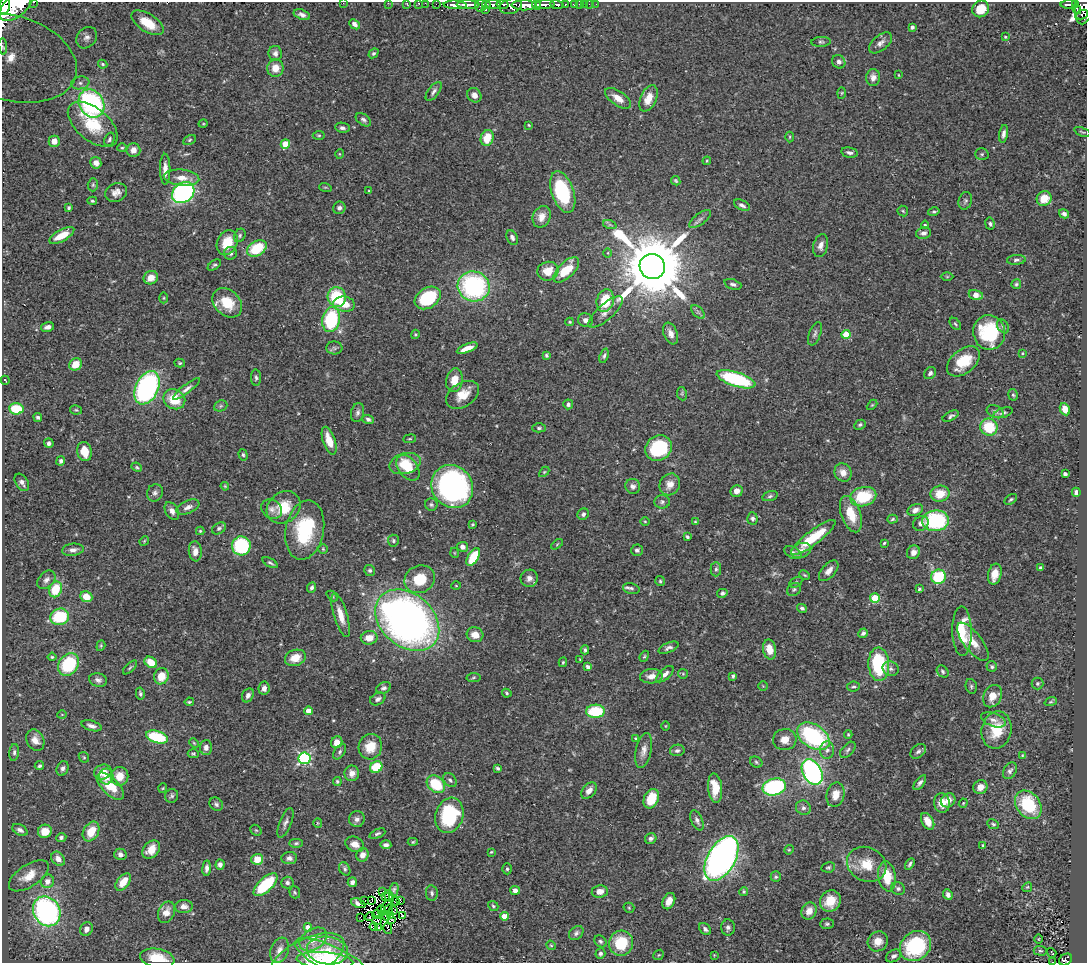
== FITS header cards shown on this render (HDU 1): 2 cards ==
NAXIS1  =                 1085
NAXIS2  =                  961

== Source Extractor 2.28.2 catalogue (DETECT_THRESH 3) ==
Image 1085 x 961 px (HDU 1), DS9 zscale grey, 1 PNG px = 1 image px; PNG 1089 x 965 px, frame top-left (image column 1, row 961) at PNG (2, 2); each listed source drawn as its Kron ellipse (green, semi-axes under 4 px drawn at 4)
Background 0.422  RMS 0.021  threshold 0.0622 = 3 sigma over >= 5 px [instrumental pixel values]
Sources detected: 477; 4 with non-positive FLUX_AUTO (blend fragments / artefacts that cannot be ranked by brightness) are neither listed nor drawn; the other 473 listed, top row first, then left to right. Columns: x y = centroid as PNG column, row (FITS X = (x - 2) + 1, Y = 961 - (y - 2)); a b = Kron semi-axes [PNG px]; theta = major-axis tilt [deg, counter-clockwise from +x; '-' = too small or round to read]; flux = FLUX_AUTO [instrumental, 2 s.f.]
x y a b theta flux
34 2 3 2 - 18
343 3 2 2 - 38
388 3 2 2 - 5.5
407 3 3 2 - 7
419 3 3 3 - 15
425 3 2 2 - 9.5
17 4 21 11 44 2400
436 4 2 2 - 9.2
493 4 8 4 3 260
503 4 6 3 -12 140
565 4 3 3 - 37
574 4 4 3 - 41
579 4 2 2 - 4.1
584 4 2 2 - 6.2
589 4 2 2 - 2.5
596 4 2 2 - 4.5
1069 4 8 3 0 120
455 5 12 4 -3 760
468 5 11 3 -1 540
481 5 6 5 - 120
486 5 4 3 - 66
524 5 12 5 -1 1100
537 5 5 3 - 280
545 5 10 4 4 590
557 5 7 4 -11 180
1076 5 3 3 - 71
4 6 8 5 77 20000
511 6 11 7 18 460
1084 6 18 9 79 350
485 9 3 3 - 82
981 9 9 8 - 26
1077 9 5 3 - 39
302 15 8 5 -19 5.6
1082 15 6 4 24 120
147 23 18 9 -33 41
355 24 6 4 -43 5.1
912 27 4 3 - 3.1
1005 37 4 3 - 1.5
87 38 11 9 49 7.4
821 42 10 5 3 2.9
880 43 14 7 40 7.5
3 46 8 4 -84 13
275 53 7 6 - 5.3
374 53 5 4 - 2.3
10 58 69 42 -16 280
839 62 7 6 - 5.8
103 64 5 3 - 1.8
275 68 9 8 - 16
898 75 4 2 - 0.96
873 78 8 7 - 8.4
80 83 9 6 8 6.2
434 91 11 5 54 4.8
842 93 5 3 - 1.4
474 95 7 6 - 8.6
618 98 15 7 -35 15
648 98 14 8 66 19
91 103 15 12 -58 230
363 120 8 5 -36 4
93 124 29 16 -40 54
203 124 5 3 - 1.2
529 125 4 3 - 1.3
342 128 7 5 -9 4
1082 132 8 2 -22 1.6
1004 134 9 4 80 4.9
319 135 6 4 4 1.7
790 137 5 3 - 1.6
487 138 8 6 70 32
109 139 7 5 69 3.1
190 140 7 4 28 2
54 141 5 5 - 9.9
285 144 5 4 - 35
122 148 4 4 - 1.6
133 150 7 7 - 9.3
850 153 8 5 -12 4.5
339 154 5 3 - 1.3
982 154 7 5 1 2.6
707 161 4 3 - 1.5
96 163 6 5 - 11
165 169 15 5 -90 11
182 178 18 8 -5 16
676 181 5 4 - 2.1
93 185 6 5 - 2.4
325 187 6 4 -17 1.7
369 191 4 3 - 1.3
116 192 11 9 23 9.4
563 192 21 11 -72 100
183 193 12 9 37 280
1044 199 8 7 - 24
92 201 5 4 - 2.1
965 201 9 6 74 3.2
742 205 8 5 -26 4.7
69 208 4 3 - 2.7
339 208 6 6 - 4.2
903 211 5 5 - 2.2
934 212 6 4 14 2.3
1064 214 5 4 - 4.2
542 217 11 8 66 13
700 219 13 5 37 5.2
990 224 6 4 -81 2.9
610 225 7 4 -18 2.5
925 225 4 4 - 1.4
923 233 8 5 11 5.7
62 235 14 5 28 27
240 235 7 5 63 2.7
512 238 8 5 -64 4
227 243 13 10 65 33
821 245 12 7 75 7.8
257 248 10 7 32 57
230 253 6 6 - 5
608 253 5 3 - 1.2
1016 260 9 5 6 3.5
214 265 7 4 35 2.6
652 266 13 12 - 17000
566 270 16 7 44 36
548 271 10 9 - 21
947 277 6 4 0 1.4
151 278 7 6 - 15
733 284 9 5 -19 3.7
1016 284 5 4 - 2.3
474 286 16 15 - 210
976 295 7 5 -13 13
337 297 10 9 - 74
164 298 5 3 - 1.4
428 298 14 10 33 87
605 300 11 8 74 50
227 303 17 12 -44 39
344 304 11 7 -7 21
606 312 22 7 42 13
698 312 8 5 -45 3.3
331 320 12 8 77 120
586 320 7 7 - 7.7
570 322 4 3 - 1.5
955 324 7 4 -50 2.2
1003 326 7 5 -55 3.2
47 327 7 4 14 4.7
989 332 17 16 - 81
671 333 11 7 -69 9.2
415 334 5 4 - 1.7
815 334 12 5 68 4.5
846 334 4 4 - 35
334 348 8 6 -3 3.7
467 348 11 4 22 13
1023 353 4 4 - 1.5
546 355 4 3 - 2.2
604 356 7 4 70 3.3
963 361 19 12 40 40
180 363 5 4 - 1.8
76 364 6 6 - 23
930 373 7 5 50 4.9
256 378 8 5 -86 3.3
736 379 20 7 -18 130
5 380 4 2 - 1.1
454 380 12 8 81 18
147 388 17 11 65 290
186 389 16 4 38 6
682 394 7 5 -81 2
463 395 18 12 33 23
1013 395 5 5 - 2.1
174 399 11 9 -30 38
568 404 5 5 - 3.6
872 405 6 4 44 1.6
221 406 7 5 21 2.6
16 409 7 5 -5 57
1065 409 6 5 - 18
76 410 6 4 -11 1.9
995 412 9 6 -23 4.3
358 413 10 6 76 4.7
1003 413 10 4 18 3.6
951 416 9 4 28 3.6
38 417 4 4 - 2.8
368 419 6 4 -17 3.8
860 425 6 4 30 2.6
989 427 9 8 - 49
539 428 6 4 -1 2.7
410 439 6 3 8 1.5
329 441 14 6 -70 24
49 443 5 4 - 4.1
658 448 14 12 36 99
84 451 10 7 -76 22
243 455 6 4 -73 2.2
61 461 5 4 - 4
405 464 16 10 14 33
137 467 5 4 - 2
408 468 14 9 -52 29
544 472 6 4 45 1.7
843 473 9 8 - 12
1065 474 4 3 - 4.8
22 482 9 6 -57 6.1
670 484 11 9 56 14
225 486 4 3 - 1.4
633 486 7 7 - 5.6
452 487 22 20 -54 340
737 491 6 6 - 9.3
1076 492 4 3 - 4.1
155 493 9 7 61 5.2
940 494 9 8 - 29
770 496 8 4 16 2.9
863 497 13 9 14 65
1011 499 7 4 35 2
662 502 7 6 - 3.9
431 505 6 6 - 3
188 507 12 6 24 7.4
284 507 18 15 38 39
272 509 11 9 -34 6.9
915 510 8 5 24 7.5
172 511 9 6 -59 7.3
583 514 6 5 - 4.1
851 514 19 9 -70 34
752 518 6 5 - 3.8
893 519 5 4 - 2
645 521 5 3 - 1.3
935 521 13 10 5 130
695 522 4 3 - 1.4
921 523 8 7 - 7
473 524 3 3 - 1.6
219 528 7 5 33 3.5
305 530 30 19 79 93
200 531 4 4 - 1.6
687 537 4 3 - 2.6
813 537 27 7 37 53
144 541 5 4 - 1.3
393 541 6 5 - 3
884 543 4 3 - 1.6
557 544 6 3 38 1.6
241 546 9 9 - 130
463 547 5 5 - 7.4
323 549 5 4 - 1.7
73 550 11 6 7 6.7
637 550 6 5 - 3.5
801 550 10 7 19 8.6
195 551 10 6 -84 11
913 552 7 6 - 7.9
455 553 5 3 - 1.1
793 553 9 5 -26 4.6
473 557 10 5 60 51
270 563 8 4 -29 3
1041 568 4 3 - 2.9
716 569 7 5 90 3
370 570 5 5 - 2.9
829 571 12 7 49 9.6
995 574 10 6 77 16
805 575 5 3 - 1.7
938 577 7 7 - 68
529 578 9 8 - 7.8
420 579 16 13 25 42
46 580 10 7 46 6.6
660 581 5 5 - 2
796 582 7 4 31 2.3
456 586 5 3 - 1.2
312 588 5 4 - 3.3
631 588 8 5 -13 3.7
56 589 8 6 67 44
794 589 7 6 - 2.9
919 589 4 3 - 2
722 593 5 4 - 3.4
332 596 6 4 -43 1.9
86 597 6 5 - 24
875 598 5 4 - 70
802 608 5 4 - 3.3
341 615 23 6 -73 19
60 617 9 8 - 77
407 620 36 26 -41 890
962 631 25 9 -89 43
863 633 5 4 - 3.5
475 635 8 7 - 13
369 638 8 6 8 17
973 642 23 9 -52 18
101 646 5 4 - 1.7
669 648 11 5 23 4.8
770 649 10 6 -79 18
585 650 4 3 - 2.7
644 656 6 4 67 1.8
52 657 4 4 - 1.8
295 658 11 8 18 20
580 660 3 2 - 1.1
151 662 7 5 -34 24
563 662 5 3 - 1.7
68 664 12 9 53 89
879 664 17 10 -87 110
130 667 9 3 44 2.1
588 667 4 4 - 6.1
992 667 5 5 - 2.8
891 669 8 7 - 5
943 671 7 5 -49 3.2
665 674 10 5 42 7.1
683 674 5 4 - 1.6
161 676 8 7 - 25
651 676 11 7 4 12
733 676 4 3 - 2.3
474 677 7 4 9 2.2
98 680 9 6 -13 5.7
1037 683 6 6 - 2.5
763 686 4 4 - 1.3
971 686 7 5 -77 2.7
853 687 6 5 - 2.5
264 688 6 5 - 6.9
384 688 7 5 26 4
507 693 5 3 - 1.9
140 694 6 4 -78 2.6
248 695 7 5 60 5.9
993 696 12 9 62 18
378 699 8 6 27 5.1
189 702 4 3 - 1.9
1051 702 6 4 18 1.7
308 711 4 4 - 11
595 711 9 6 4 67
62 714 5 3 - 1.2
993 720 13 6 -20 7
91 726 10 5 -16 6.3
666 726 5 3 - 1.1
997 730 19 15 78 38
848 734 4 3 - 1.6
813 736 18 11 -33 180
157 737 11 6 -16 83
635 738 3 3 - 1.4
785 739 12 10 4 14
35 740 11 8 -63 12
337 742 6 5 - 12
194 743 5 3 - 1.4
206 747 7 6 - 7.7
370 747 13 11 69 25
677 750 7 5 12 3.5
827 750 9 7 86 6.1
848 750 10 5 47 3.7
644 751 17 8 78 9.9
918 751 9 6 40 4.2
14 752 8 5 85 3.7
340 752 8 5 55 3.2
193 754 5 4 - 2
1022 755 4 3 - 1.2
84 757 6 4 -45 1.7
304 758 6 6 - 210
756 762 6 5 - 2.4
39 766 5 4 - 2.7
376 767 6 5 - 52
63 768 7 5 66 4.5
498 768 4 3 - 2.7
1010 771 9 6 58 4.4
103 772 9 7 22 15
812 772 14 9 -60 340
352 773 8 7 - 9.6
106 776 8 7 - 10
119 776 9 9 - 19
450 780 8 5 -51 3.6
337 781 4 4 - 2.7
920 783 9 4 53 4.6
436 784 10 7 -40 60
110 786 17 8 -44 34
774 787 12 8 14 160
980 787 7 6 - 13
163 788 5 3 - 1.2
715 788 15 7 -84 31
589 791 9 6 48 9
836 795 12 8 75 16
172 796 7 6 - 3.3
651 799 10 7 66 32
948 800 7 6 - 12
942 803 10 8 -83 17
963 803 4 4 - 1.3
216 804 7 6 - 4
1028 805 16 11 -52 79
803 808 7 7 - 4.6
449 815 18 14 73 120
357 819 8 8 - 5.3
697 820 10 5 -65 4.7
928 821 9 5 -59 13
285 823 16 6 68 5.9
318 823 5 4 - 1.4
993 824 6 4 -25 2.6
20 830 8 5 -27 5.2
256 830 6 5 - 1.9
45 831 7 6 - 18
91 832 10 7 59 27
377 834 8 4 23 2.9
61 837 5 4 - 3.2
651 839 6 5 - 4.6
413 842 5 4 - 1.8
296 843 7 4 1 2.5
355 844 10 7 -24 11
386 845 5 4 - 5.2
983 845 3 3 - 1.7
151 850 10 7 50 16
789 850 5 4 - 1.6
491 852 3 2 - 1.4
120 854 6 6 - 5.1
363 855 7 6 - 8.5
289 858 8 6 6 5.6
721 858 24 14 60 690
58 859 8 6 -52 8.9
257 859 6 5 - 24
867 864 20 17 -26 37
910 864 6 4 59 2.9
220 865 5 4 - 5
828 867 7 5 12 2.6
207 868 8 4 84 5.7
345 869 7 5 -60 3
507 869 5 4 - 2.2
29 876 23 11 33 23
887 876 15 8 -81 36
776 877 5 5 - 2.3
47 881 7 6 - 9.5
123 882 10 6 52 23
352 882 5 4 - 5.6
287 883 6 6 - 3.9
265 885 15 7 43 77
1027 887 5 4 - 1.7
898 888 7 6 - 3.7
394 890 7 3 76 0.93
515 890 5 4 - 5.7
383 891 3 2 - 1.4
600 891 8 6 7 11
744 891 4 4 - 1.8
295 892 6 5 - 2.3
432 893 8 5 -81 3.8
948 895 5 4 - 5.5
389 896 6 3 -60 2.5
385 897 3 2 - 0.95
364 901 2 2 - 0.61
372 901 4 2 - 1.5
395 901 4 2 - 0.94
401 901 3 2 - 1.2
669 901 8 6 65 13
830 901 11 10 - 28
358 903 7 4 -21 3.1
184 906 9 6 5 7.9
386 906 7 2 63 3.1
493 906 6 4 -41 2.2
629 908 5 5 - 1.8
388 909 5 2 - 0.96
382 910 5 2 - 0.51
47 911 15 13 -59 340
394 911 3 2 - 1.4
809 911 9 7 65 14
166 912 11 8 65 12
377 914 4 2 - 0.34
391 915 2 2 - 0.67
402 915 3 3 - 3.2
386 916 5 2 - 2
504 916 4 4 - 16
360 917 2 2 - 1600
370 917 5 2 - 2.1
391 919 3 2 - 0.81
377 921 5 2 - 0.93
827 924 7 5 3 2.5
308 927 4 4 - 11
374 927 4 3 - 0.83
379 927 3 2 - 1.1
388 928 6 2 -75 3.6
728 928 8 6 90 4.3
86 929 7 6 - 9.4
705 929 7 5 -45 4.2
576 933 8 6 45 4.1
313 939 15 10 34 18
1038 939 4 3 - 1
600 941 7 5 -44 3.1
878 941 10 9 - 15
621 943 12 12 - 51
551 945 5 4 - 1.6
916 946 17 14 39 120
280 950 13 8 69 8.4
327 951 20 14 -8 38
1040 951 7 5 -4 2.3
600 953 5 5 - 4.1
1052 953 5 2 - 2
659 955 6 4 42 1.8
714 955 4 4 - 1.2
894 956 8 5 31 4.7
157 958 17 9 -10 38
307 958 41 19 27 39
1066 959 7 5 33 87
333 960 41 13 -26 49
325 961 28 8 -5 31
1052 962 3 2 - 0.94
At the frame edge (FLAGS 8, measured only in part): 15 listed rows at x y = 34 2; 343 3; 388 3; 407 3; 419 3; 425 3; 17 4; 4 6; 1084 6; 3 46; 157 958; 1066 959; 333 960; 325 961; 1052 962
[4 non-positive-flux detections neither listed nor drawn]